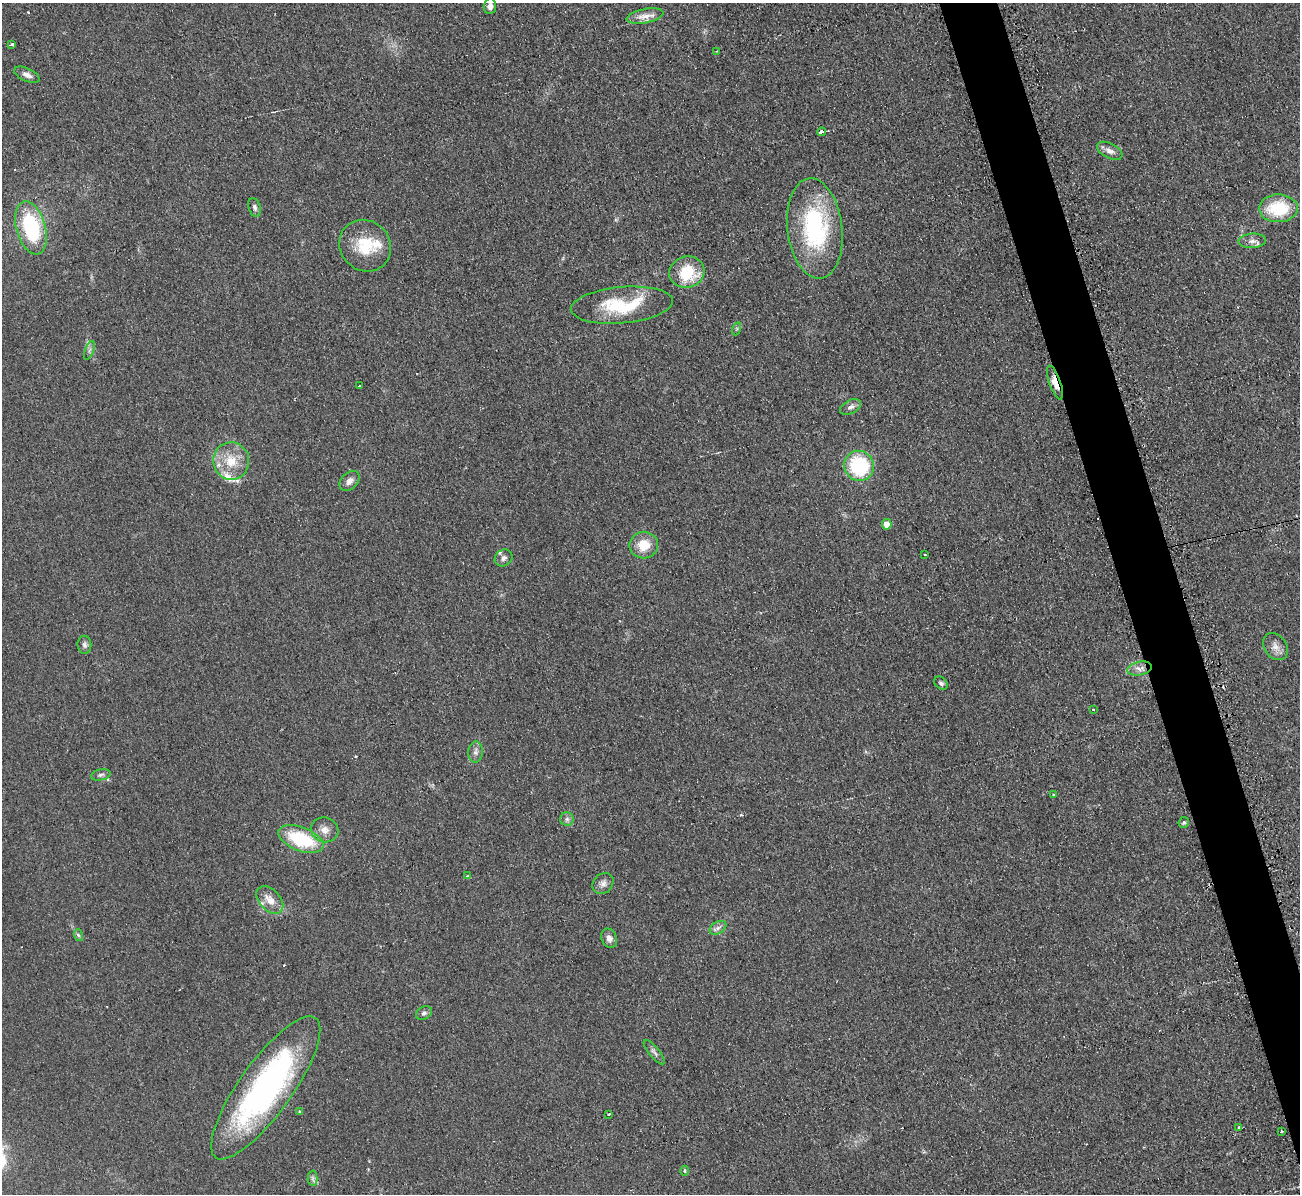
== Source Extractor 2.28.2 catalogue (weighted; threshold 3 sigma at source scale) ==
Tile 6 of 4 x 4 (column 2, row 2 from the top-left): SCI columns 1307-2604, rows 2526-3717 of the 5221 x 5176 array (HDU 1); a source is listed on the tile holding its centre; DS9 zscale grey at full resolution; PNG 1302 x 1196 px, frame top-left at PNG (2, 3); each listed source drawn as its Kron ellipse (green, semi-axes under 4 px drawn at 4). Shown black and unused: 4% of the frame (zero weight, under 2 of 3 exposures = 2% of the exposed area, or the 3 px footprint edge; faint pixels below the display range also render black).
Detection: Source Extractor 2.28.2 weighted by HDU 2 'WHT'; one run over the whole footprint, this tile lists its part. Background 0.0633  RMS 0.0099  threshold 0.0444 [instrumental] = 3 sigma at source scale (4.5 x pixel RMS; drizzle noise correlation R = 1.50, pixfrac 1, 0.05/0.05 arcsec/px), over >= 5 px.
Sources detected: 64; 7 cosmic-ray / hot-pixel residue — neither listed nor drawn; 3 inside a brighter listed object's ellipse — not listed separately; the other 54 listed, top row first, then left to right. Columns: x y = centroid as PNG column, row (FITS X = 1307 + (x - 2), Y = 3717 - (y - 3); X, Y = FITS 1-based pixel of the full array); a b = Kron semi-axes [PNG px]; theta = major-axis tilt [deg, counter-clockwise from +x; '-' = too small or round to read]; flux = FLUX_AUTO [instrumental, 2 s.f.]
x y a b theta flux
490 6 8 6 85 4.5
645 16 18 7 11 8.5
12 44 3 3 - 2.8
717 51 3 2 - 0.95
27 75 14 6 -25 5.4
821 132 4 3 - 56
1110 151 13 7 -27 6.2
255 207 10 6 -74 3
1278 208 19 14 1 46
31 228 27 14 -74 77
815 228 50 27 -83 120
1252 241 14 7 4 5.2
365 246 27 24 -45 37
687 272 18 15 16 38
622 305 51 18 5 57
736 329 7 4 71 1.6
89 350 10 3 69 1.9
1055 382 18 5 -71 12
359 386 3 2 - 1.4
851 407 11 6 28 4
231 461 18 18 - 25
859 466 15 14 - 76
349 481 12 8 45 5.6
887 524 5 5 - 11
644 545 14 13 - 19
925 555 3 3 - 1.7
504 558 9 8 - 3.8
84 645 9 7 -83 3
1275 647 14 11 -54 7.5
1140 669 12 7 12 5.9
941 683 7 5 -44 2.7
1093 710 3 3 - 2.8
476 752 10 7 83 3.9
101 775 10 5 12 2.8
1054 795 3 3 - 3
567 819 6 6 - 3
1184 822 5 5 - 1.7
325 830 14 12 -18 8.4
301 839 24 12 -21 59
467 876 4 2 - 0.8
603 883 11 9 46 5.1
270 900 16 10 -47 12
718 928 9 6 31 3.6
78 935 6 3 -72 1.6
609 938 10 7 -68 4.8
424 1013 8 6 29 2.7
654 1052 15 5 -50 3.4
266 1088 86 26 54 280
300 1112 4 3 - 1.1
609 1114 3 3 - 2.2
1239 1128 3 3 - 3.7
1281 1132 3 3 - 1.6
685 1171 5 3 - 1.1
312 1178 7 5 90 2.4
Overlapping masked pixels (flux is a lower limit): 1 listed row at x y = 1055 382